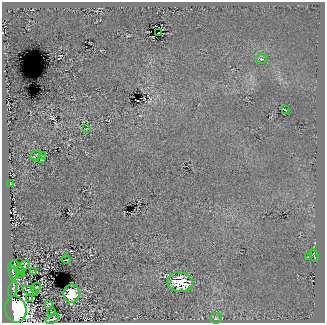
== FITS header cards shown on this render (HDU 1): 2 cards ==
NAXIS1  =                  323
NAXIS2  =                  321

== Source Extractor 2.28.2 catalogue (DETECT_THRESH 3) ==
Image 323 x 321 px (HDU 1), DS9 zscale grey, 1 PNG px = 1 image px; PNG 327 x 325 px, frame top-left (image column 1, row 321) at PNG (2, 2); each listed source drawn as its Kron ellipse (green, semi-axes under 4 px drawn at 4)
Background 22.2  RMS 57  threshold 170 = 3 sigma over >= 5 px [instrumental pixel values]
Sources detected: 28; all 28 listed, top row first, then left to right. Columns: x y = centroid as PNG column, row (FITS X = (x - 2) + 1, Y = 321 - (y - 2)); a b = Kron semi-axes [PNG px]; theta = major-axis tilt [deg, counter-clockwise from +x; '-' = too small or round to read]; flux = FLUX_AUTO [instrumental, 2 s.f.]
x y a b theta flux
159 33 3 2 - 9.0e+03
261 59 5 5 - 5.0e+03
285 110 3 2 - 2.3e+03
86 129 4 3 - 3.2e+03
36 155 6 2 42 3.8e+03
42 155 4 2 - 6.8e+03
41 159 3 2 - 2.4e+03
10 184 3 2 - 2.2e+03
314 255 6 2 -77 6.1e+03
309 257 3 2 - 3.3e+03
66 260 4 2 - 5.9e+03
14 264 4 2 - 3.9e+02
23 266 7 4 41 1.3e+04
20 270 4 2 - 8.9e+03
12 272 8 2 -75 4.2e+03
33 272 3 2 - 3.1e+03
20 274 3 2 - 3.8e+03
180 282 13 10 -9 1.6e+05
36 287 5 2 - 3.1e+03
13 289 8 2 75 5.4e+02
30 291 8 3 -21 7.6e+03
71 294 9 8 - 9.0e+04
30 298 3 2 - 2.3e+03
49 304 4 3 - 4.6e+03
16 309 13 10 -78 2.3e+06
51 312 2 2 - 2.7e+03
216 318 6 5 - 6.3e+03
52 319 7 3 35 7.0e+03
At the frame edge (FLAGS 8, measured only in part): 1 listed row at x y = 16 309